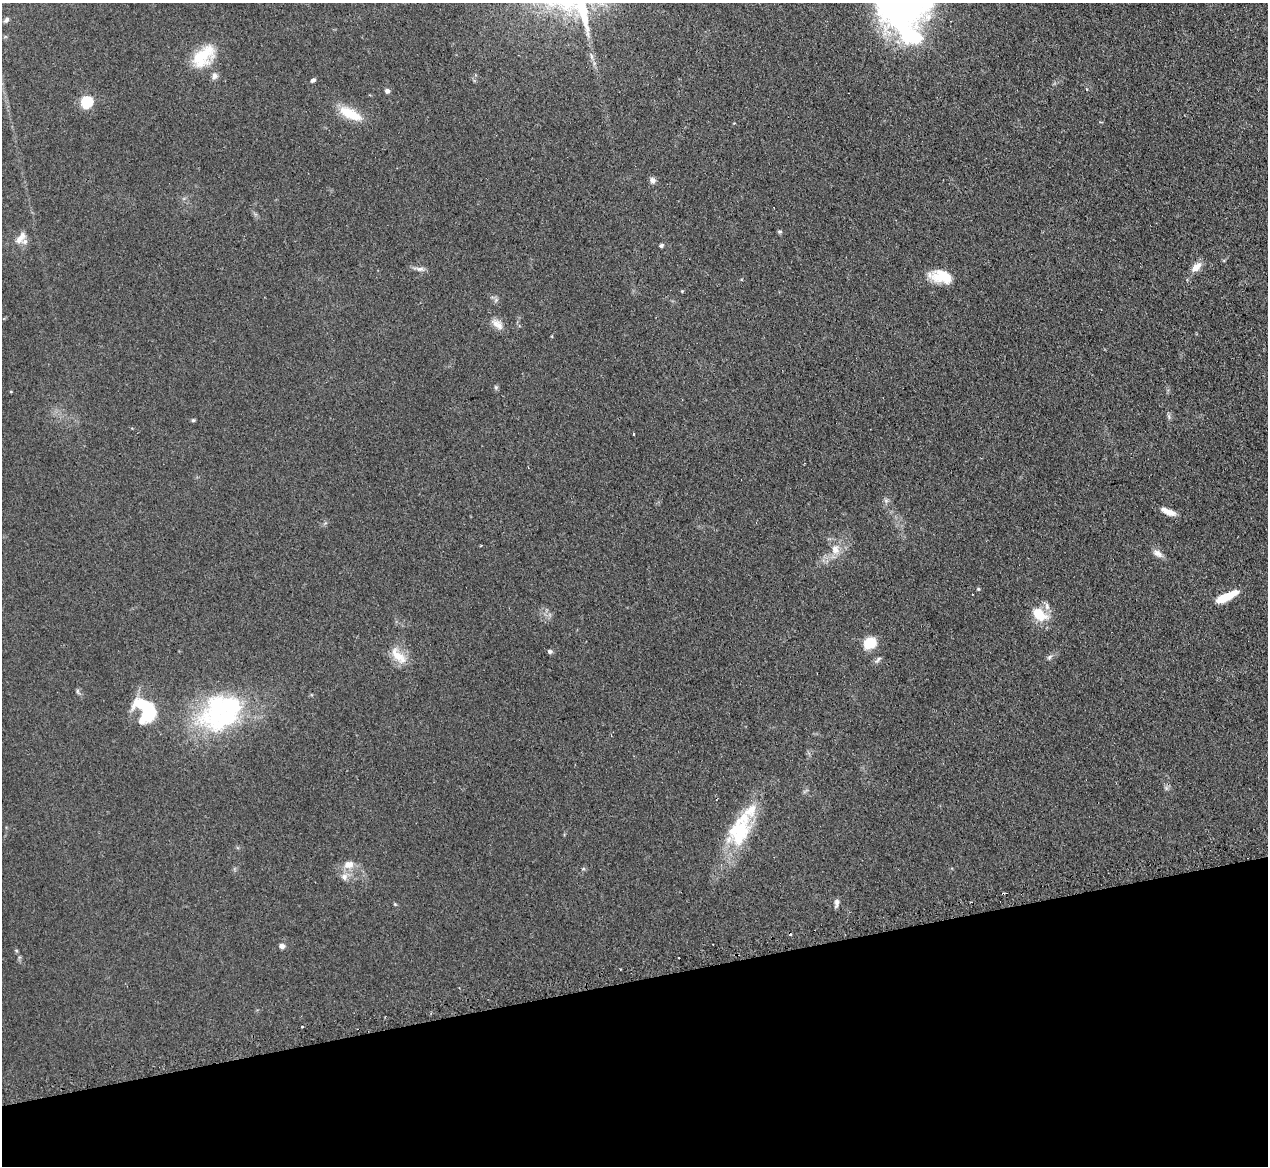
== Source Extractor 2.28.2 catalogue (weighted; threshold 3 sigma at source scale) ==
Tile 14 of 4 x 4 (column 2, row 4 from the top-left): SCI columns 1301-2566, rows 165-1328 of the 5133 x 5106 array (HDU 1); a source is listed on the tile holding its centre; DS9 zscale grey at full resolution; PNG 1270 x 1168 px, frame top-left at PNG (2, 3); no overlay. Shown black and unused: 16% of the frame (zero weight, under 2 of 3 exposures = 4% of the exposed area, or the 3 px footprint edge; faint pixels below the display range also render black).
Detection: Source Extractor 2.28.2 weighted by HDU 2 'WHT'; one run over the whole footprint, this tile lists its part. Background 0.107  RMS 0.0075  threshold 0.0336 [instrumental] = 3 sigma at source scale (4.5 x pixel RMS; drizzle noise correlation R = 1.50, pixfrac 1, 0.05/0.05 arcsec/px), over >= 5 px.
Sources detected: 58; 1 inside a brighter object's white glare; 5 cosmic-ray / hot-pixel residue — not listed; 5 inside a brighter listed object's ellipse — not listed separately; the other 47 listed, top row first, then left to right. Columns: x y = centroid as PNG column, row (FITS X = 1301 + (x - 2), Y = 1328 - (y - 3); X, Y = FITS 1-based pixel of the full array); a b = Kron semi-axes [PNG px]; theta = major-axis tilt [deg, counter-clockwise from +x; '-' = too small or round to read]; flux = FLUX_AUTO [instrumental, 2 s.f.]
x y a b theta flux
6 20 8 5 52 1.7
911 36 38 23 -22 49
203 56 32 19 44 27
215 76 9 8 - 3
313 80 6 4 42 1.5
387 91 6 5 - 2.2
86 102 6 6 - 76
350 114 29 11 -26 20
652 180 8 7 - 2.7
780 232 6 4 1 1.1
20 238 19 9 52 6.5
661 245 6 5 - 1.2
1196 267 14 8 41 6.8
420 269 13 6 -3 2.9
941 276 26 14 -10 18
682 291 4 4 - 0.74
497 324 18 10 -36 6.3
496 387 6 5 - 1.2
11 392 4 3 - 0.58
1169 416 9 4 -81 1.5
193 420 5 5 - 0.99
886 501 7 5 0 1.5
1168 512 18 6 -21 7.1
481 545 4 2 - 0.62
835 549 15 11 -78 8.6
1158 553 14 8 -31 4.4
978 589 5 4 - 0.81
1226 597 23 7 25 20
1039 614 18 12 -35 18
870 643 10 8 14 25
550 651 6 5 - 1.6
398 656 29 12 -48 13
1049 657 8 5 37 1.8
878 660 13 3 48 1.7
78 691 8 4 -82 1.3
148 707 17 10 -68 45
222 712 63 41 31 120
141 721 24 13 23 11
1166 788 7 4 -72 1.4
740 833 49 23 55 45
348 864 15 11 7 7.7
344 877 10 10 - 4.5
836 903 10 5 86 2.7
395 904 4 4 - 0.74
282 946 7 6 - 2.6
16 950 5 3 - 0.74
679 957 2 2 - 0.81